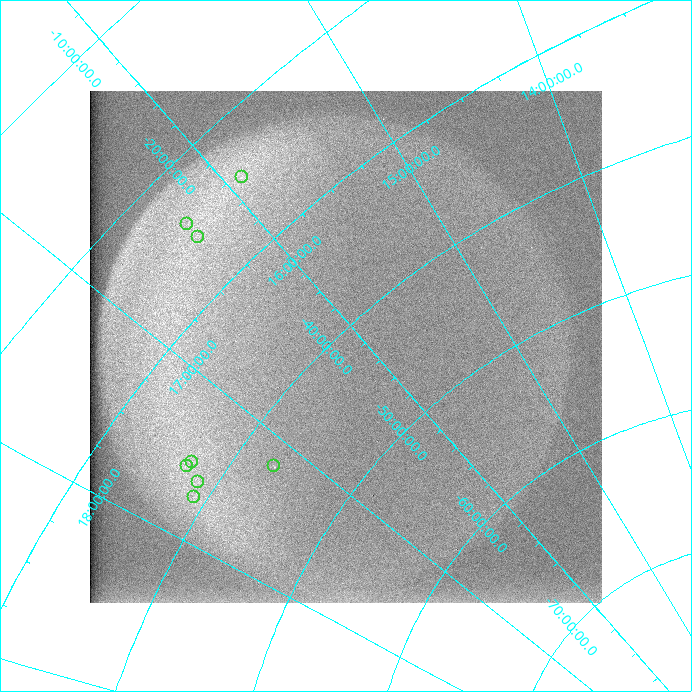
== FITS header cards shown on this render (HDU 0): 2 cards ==
NAXIS1  =                  512 /
NAXIS2  =                  512 /

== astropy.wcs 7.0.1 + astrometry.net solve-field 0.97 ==
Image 512 x 512 px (HDU 0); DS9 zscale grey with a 90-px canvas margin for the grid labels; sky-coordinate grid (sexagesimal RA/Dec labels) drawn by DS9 from the SOLVED WCS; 8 Tycho-2 reference stars matched to detected sources circled (green)
Header WCS: none
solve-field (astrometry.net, Tycho-2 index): SOLVED blind (the file carries no WCS)
Solved WCS: RA---TAN/DEC--TAN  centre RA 16:07:57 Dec -41:07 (241.99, -41.12 deg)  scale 320 x 313 arcsec/px (non-square pixels)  FOV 2733.3' x 2672.8'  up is -43 deg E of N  parity normal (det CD < 0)
(file carries no celestial WCS; the grid is the blind solution)
Tycho-2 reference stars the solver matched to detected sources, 8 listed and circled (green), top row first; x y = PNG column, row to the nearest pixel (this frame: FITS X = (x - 90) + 1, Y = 512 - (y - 91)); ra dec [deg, ICRS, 3 dp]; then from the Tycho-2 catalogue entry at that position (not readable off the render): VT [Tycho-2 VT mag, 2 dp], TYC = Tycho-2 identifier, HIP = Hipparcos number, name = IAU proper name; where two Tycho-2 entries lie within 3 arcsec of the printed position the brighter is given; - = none
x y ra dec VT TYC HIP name
242 177 238.475 -24.533 5.37 6782-2145-1 77858 -
187 224 245.159 -24.169 4.66 6794-552-1 80079 -
198 237 245.297 -25.593 2.91 6798-540-1 80112 Alniyat
192 462 262.691 -37.296 2.62 7387-1249-1 85696 Lesath
187 466 263.402 -37.104 1.61 7388-1093-1 85927 Shaula
274 466 258.038 -43.239 3.36 7882-569-1 84143 -
198 482 264.137 -38.635 4.39 7884-2876-1 86170 -
194 497 265.622 -39.030 2.36 7885-2065-1 86670 -